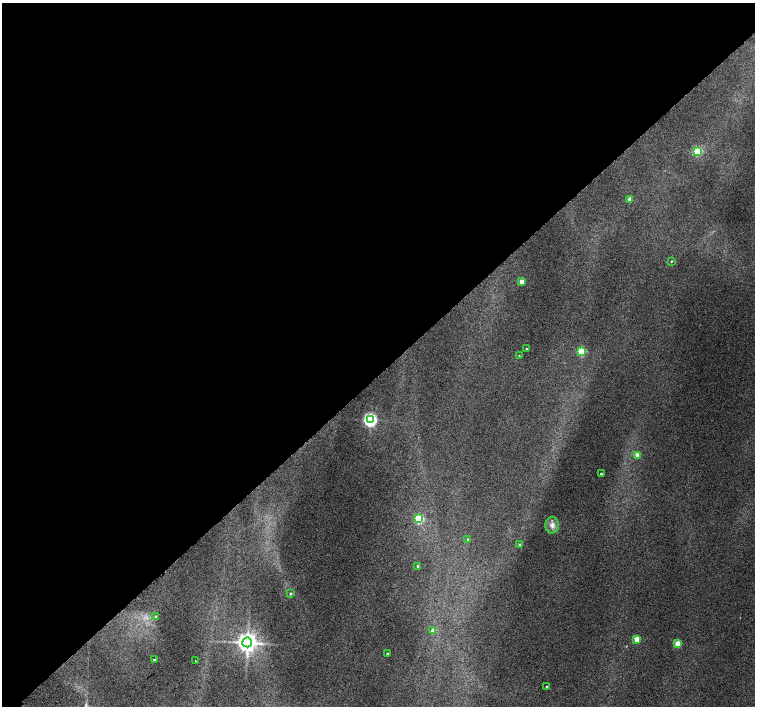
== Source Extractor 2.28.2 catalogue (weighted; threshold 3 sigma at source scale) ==
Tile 2 of 4 x 4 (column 2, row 1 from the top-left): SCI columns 1557-3062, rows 4488-5895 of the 6118 x 6093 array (HDU 1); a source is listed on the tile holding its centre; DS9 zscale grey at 2 x 2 block average (1 PNG px = mean of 2 x 2 image px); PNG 757 x 708 px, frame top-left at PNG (2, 3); each listed source drawn as its Kron ellipse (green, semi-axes under 4 px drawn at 4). Shown black and unused: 53% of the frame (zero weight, under 2 of 3 exposures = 3% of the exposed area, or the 3 px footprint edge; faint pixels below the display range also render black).
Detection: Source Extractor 2.28.2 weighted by HDU 2 'WHT'; one run over the whole footprint, this tile lists its part. Background 0.0415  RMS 0.035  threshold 0.158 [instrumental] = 3 sigma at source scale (4.5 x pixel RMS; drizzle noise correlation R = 1.50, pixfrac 1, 0.0396/0.0396 arcsec/px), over >= 5 px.
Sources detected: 25; all 25 listed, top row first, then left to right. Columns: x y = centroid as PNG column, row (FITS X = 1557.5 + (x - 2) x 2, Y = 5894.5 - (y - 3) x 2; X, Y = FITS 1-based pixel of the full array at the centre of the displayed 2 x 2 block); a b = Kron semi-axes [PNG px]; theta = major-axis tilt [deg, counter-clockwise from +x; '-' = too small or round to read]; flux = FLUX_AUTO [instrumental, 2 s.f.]
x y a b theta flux
697 151 3 3 - 730
630 199 3 3 - 110
671 261 2 2 - 7
522 282 3 3 - 110
526 349 2 2 - 7.1
582 351 3 3 - 530
519 355 3 2 - 4.4
370 420 4 4 - 2500
637 455 3 3 - 110
601 474 2 2 - 11
419 519 3 3 - 680
552 525 8 6 89 50
468 540 3 3 - 17
519 544 3 3 - 9.8
418 566 3 3 - 16
291 594 3 3 - 11
156 616 4 3 - 12
433 631 3 3 - 55
637 639 3 3 - 190
247 642 5 5 - 7300
678 644 3 3 - 230
387 654 2 2 - 9.9
154 660 2 2 - 22
195 661 2 2 - 4.1
547 687 3 2 - 12